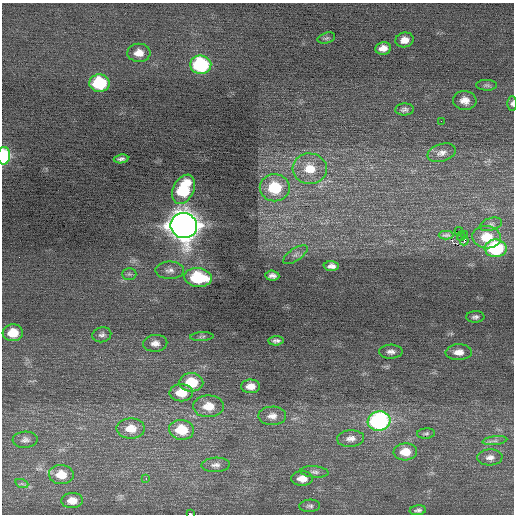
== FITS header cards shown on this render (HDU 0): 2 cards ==
NAXIS1  =                  512 / Axis length
NAXIS2  =                  512 / Axis length

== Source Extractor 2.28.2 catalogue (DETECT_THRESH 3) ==
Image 512 x 512 px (HDU 0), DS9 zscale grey, 1 PNG px = 1 image px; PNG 516 x 516 px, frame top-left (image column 1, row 512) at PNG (2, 3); each listed source drawn as its Kron ellipse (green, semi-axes under 4 px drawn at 4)
Background 0.0117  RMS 0.73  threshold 2.2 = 3 sigma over >= 5 px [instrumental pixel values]
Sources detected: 65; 1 with non-positive FLUX_AUTO (blend fragments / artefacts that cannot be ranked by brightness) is neither listed nor drawn; the other 64 listed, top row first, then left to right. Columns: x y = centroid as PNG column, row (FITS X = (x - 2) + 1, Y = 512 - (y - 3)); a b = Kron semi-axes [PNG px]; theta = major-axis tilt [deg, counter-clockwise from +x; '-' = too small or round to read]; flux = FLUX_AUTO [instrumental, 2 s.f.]
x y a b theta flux
326 38 9 5 16 110
404 40 9 7 9 390
383 48 8 6 11 360
139 53 11 9 0 500
201 65 10 9 - 5300
99 83 10 8 -2 3100
487 85 10 5 -1 130
465 100 11 9 -7 450
512 103 7 5 90 130
404 109 9 6 3 170
441 121 2 2 - 190
442 153 15 8 17 320
4 156 9 6 88 3700
121 159 7 4 7 150
310 169 17 15 -5 1200
275 188 15 13 -1 2500
183 189 15 10 63 2900
491 224 11 6 15 180
184 225 13 12 - 82000
459 231 4 2 - 460
446 235 7 3 0 61
465 235 3 2 - 1700
461 236 5 3 - 110
487 237 14 11 -7 1200
464 241 4 2 - 60
496 248 11 9 0 4400
295 255 14 6 35 230
331 266 7 5 0 220
170 270 14 8 0 320
129 274 7 6 - 110
272 276 7 5 -6 200
198 278 14 9 -7 2800
475 317 9 6 3 160
13 333 10 8 6 940
102 335 9 7 14 180
202 337 11 3 4 98
276 341 7 4 3 150
155 343 12 8 4 330
391 352 12 7 2 240
459 352 13 8 2 440
191 382 12 9 -1 1600
251 386 9 7 1 420
181 393 11 8 0 920
208 406 15 11 1 850
272 416 14 9 1 370
379 421 11 9 9 9500
131 429 14 10 0 750
181 430 12 10 -4 1400
426 433 9 5 5 100
351 439 13 8 4 330
25 440 12 8 4 220
495 441 12 4 7 170
405 452 12 8 3 830
490 457 12 8 4 310
216 465 14 7 3 260
315 472 14 5 -5 200
61 475 12 9 -5 880
302 478 11 7 -1 480
146 479 3 2 - 200
22 484 7 4 -19 85
72 501 10 7 3 470
310 506 10 6 4 150
418 510 8 5 6 140
190 514 4 2 - 2800
At the frame edge (FLAGS 8, measured only in part): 3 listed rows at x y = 512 103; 4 156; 190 514
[1 non-positive-flux detection neither listed nor drawn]